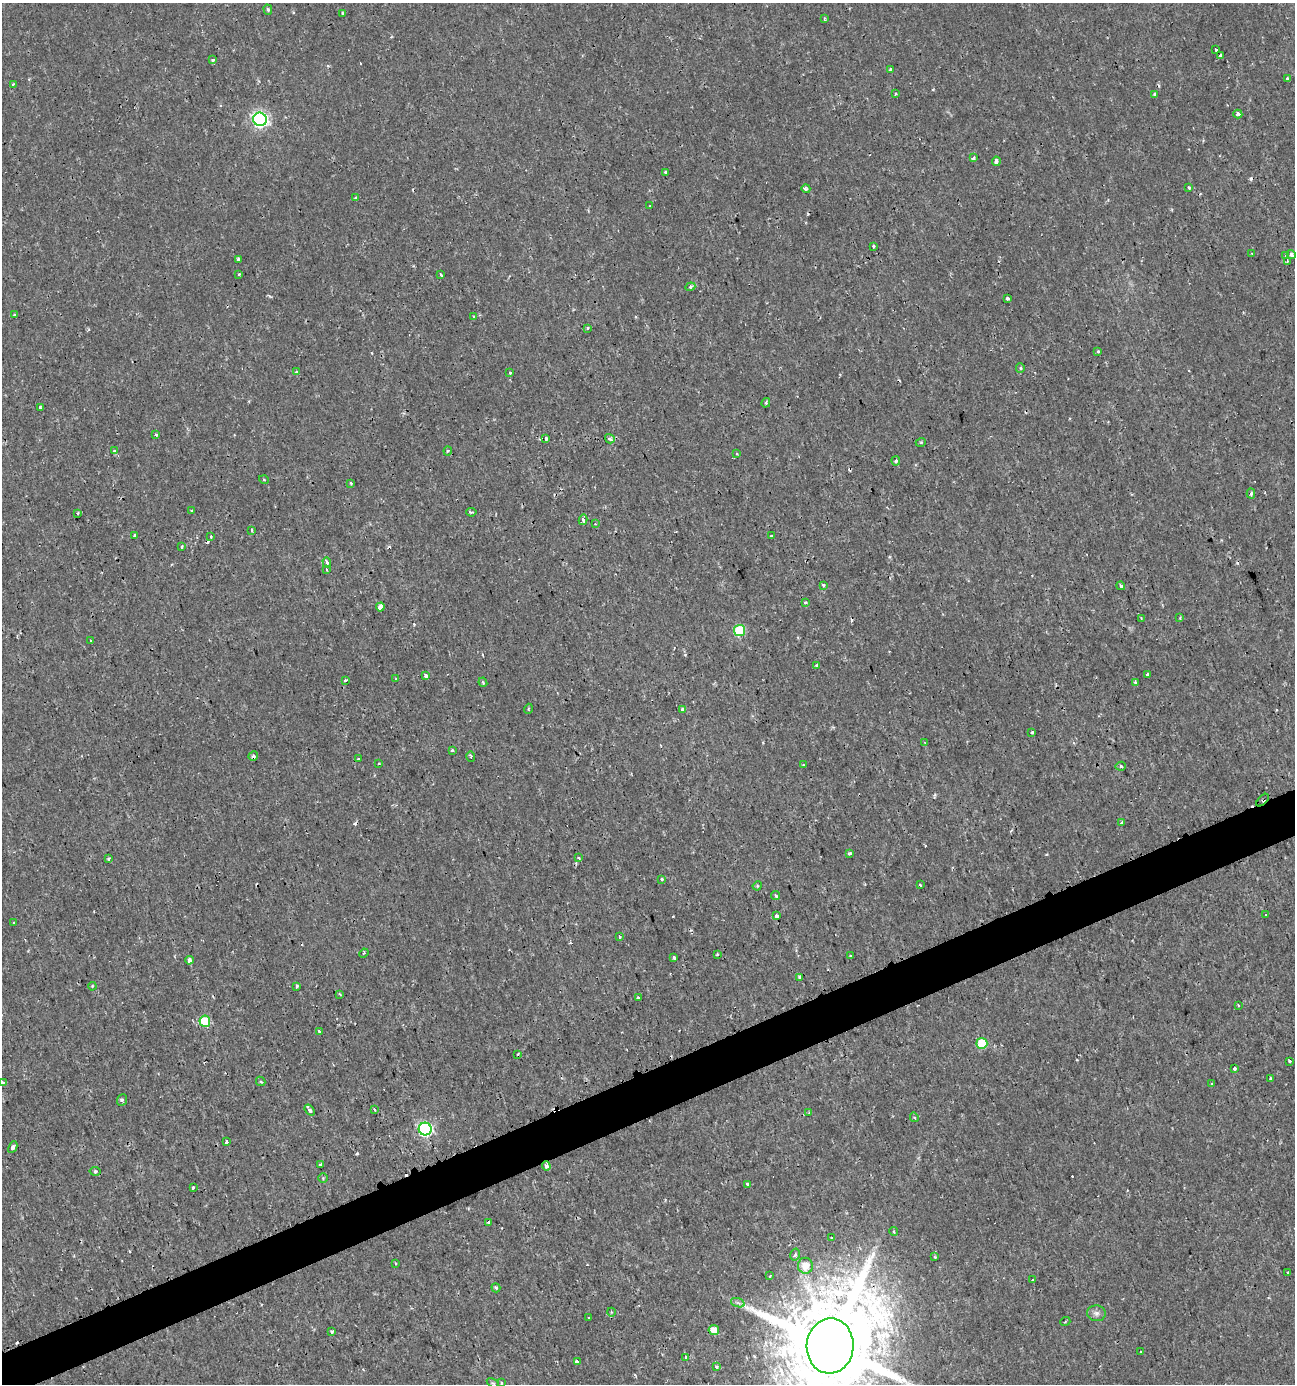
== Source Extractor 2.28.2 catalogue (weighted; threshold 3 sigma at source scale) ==
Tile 7 of 4 x 4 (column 3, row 2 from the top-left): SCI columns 2722-4014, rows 2772-4153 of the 5403 x 5550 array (HDU 1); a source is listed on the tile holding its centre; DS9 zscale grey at full resolution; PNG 1297 x 1386 px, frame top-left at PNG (2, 3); each listed source drawn as its Kron ellipse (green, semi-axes under 4 px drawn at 4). Shown black and unused: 3% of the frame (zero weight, under 2 of 3 exposures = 1% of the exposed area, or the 3 px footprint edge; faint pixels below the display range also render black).
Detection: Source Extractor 2.28.2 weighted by HDU 2 'WHT'; one run over the whole footprint, this tile lists its part. Background 0.00179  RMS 0.0012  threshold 0.00521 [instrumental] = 3 sigma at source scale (4.5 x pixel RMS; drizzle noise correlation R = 1.50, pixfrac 1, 0.0396/0.0396 arcsec/px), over >= 5 px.
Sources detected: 186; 25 cosmic-ray / hot-pixel residue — neither listed nor drawn; the other 161 listed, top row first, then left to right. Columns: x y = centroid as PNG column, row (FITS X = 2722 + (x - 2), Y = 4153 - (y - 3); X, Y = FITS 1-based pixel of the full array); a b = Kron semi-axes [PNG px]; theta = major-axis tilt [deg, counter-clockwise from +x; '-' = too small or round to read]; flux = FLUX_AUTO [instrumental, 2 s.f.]
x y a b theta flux
268 10 5 4 - 0.17
342 13 3 3 - 0.22
824 18 3 3 - 0.17
1216 49 3 2 - 0.19
1220 55 3 3 - 0.37
212 60 4 4 - 0.31
890 69 4 3 - 0.15
1287 78 3 3 - 0.38
13 84 3 3 - 0.17
895 94 3 2 - 0.099
1155 94 3 3 - 0.24
1238 114 4 3 - 0.53
260 119 7 6 - 35
973 158 4 3 - 0.59
996 161 5 3 - 0.48
665 172 4 3 - 0.14
1189 187 3 3 - 0.28
806 189 4 3 - 0.31
356 198 4 3 - 0.18
650 206 3 2 - 0.094
873 246 3 3 - 0.22
1252 253 4 2 - 0.11
1285 255 3 3 - 0.24
1291 255 5 3 - 0.93
238 259 3 3 - 0.23
1287 261 4 3 - 0.17
239 274 4 3 - 0.14
441 275 3 3 - 0.2
690 287 5 4 - 0.31
1007 298 3 3 - 0.35
14 314 4 3 - 0.14
474 316 4 3 - 0.2
588 328 3 3 - 0.19
1098 351 4 3 - 0.32
1020 368 5 4 - 0.19
297 372 4 4 - 0.26
510 373 3 3 - 0.2
766 403 5 3 - 0.15
40 407 4 3 - 0.21
156 434 3 3 - 0.5
546 438 4 3 - 0.9
610 439 5 4 - 0.28
921 442 5 3 - 0.13
114 451 4 3 - 0.26
448 451 4 4 - 0.13
737 454 3 3 - 0.17
896 461 5 4 - 0.31
264 480 5 3 - 0.11
351 483 3 2 - 0.12
1251 494 5 4 - 0.24
191 510 3 2 - 0.16
471 512 5 3 - 0.19
78 513 4 2 - 0.11
583 520 5 3 - 0.85
595 524 3 2 - 0.072
252 530 4 3 - 0.14
135 536 3 3 - 0.18
771 536 3 2 - 0.12
211 537 3 3 - 0.18
181 547 4 3 - 0.4
327 562 5 4 - 0.3
327 569 4 3 - 0.19
823 585 4 3 - 0.26
1121 586 4 3 - 0.21
805 602 3 3 - 0.25
380 607 4 4 - 1.3
1141 618 3 3 - 0.11
1180 618 4 3 - 0.12
739 630 6 5 - 7.7
91 641 3 3 - 0.18
817 666 4 4 - 0.24
1148 675 3 3 - 1
426 676 3 3 - 1.2
396 679 4 3 - 0.11
346 680 4 3 - 0.38
483 682 5 3 - 0.13
1136 682 4 3 - 0.22
528 709 5 3 - 0.12
683 710 4 3 - 0.75
1032 732 3 3 - 0.38
925 743 3 3 - 0.11
452 750 4 3 - 0.17
253 756 5 4 - 0.41
471 756 5 3 - 0.13
358 759 3 3 - 0.21
379 763 2 2 - 0.11
803 765 4 4 - 0.098
1121 766 5 4 - 0.26
1263 800 8 3 46 0.36
1122 822 3 3 - 0.22
850 854 3 3 - 0.3
579 857 4 3 - 0.54
109 859 3 3 - 0.26
662 879 4 3 - 0.19
920 885 3 2 - 0.19
757 886 5 4 - 0.14
775 896 4 3 - 0.25
1266 915 3 2 - 0.15
777 916 4 3 - 0.54
14 923 3 3 - 0.24
620 936 4 3 - 0.25
364 953 5 3 - 0.13
717 954 3 3 - 0.12
850 956 4 3 - 0.14
674 958 4 3 - 0.42
189 960 4 3 - 0.97
800 977 4 3 - 0.37
92 986 4 3 - 0.11
296 986 3 3 - 0.41
340 994 4 3 - 0.2
638 997 3 3 - 0.29
1238 1005 3 2 - 0.19
205 1021 5 5 - 5
319 1031 3 3 - 0.46
982 1043 5 5 - 3.8
518 1054 3 3 - 0.14
1289 1061 4 3 - 0.31
1234 1068 3 3 - 0.22
1270 1079 3 2 - 0.18
261 1081 5 3 - 0.16
3 1083 4 3 - 0.14
1212 1084 3 3 - 0.34
122 1100 6 5 - 0.23
310 1110 6 3 -52 0.43
374 1110 4 3 - 0.18
809 1113 3 3 - 0.13
914 1117 5 3 - 0.14
425 1129 6 6 - 23
226 1142 3 3 - 0.64
13 1147 6 4 63 0.34
320 1165 3 3 - 0.55
546 1166 5 3 - 0.82
95 1171 5 4 - 0.3
323 1178 5 5 - 0.14
747 1184 3 2 - 0.6
193 1187 3 3 - 0.38
489 1222 3 3 - 0.3
894 1231 4 3 - 0.15
831 1238 4 3 - 0.13
795 1255 6 4 75 0.24
935 1257 4 3 - 0.12
396 1263 3 2 - 0.13
805 1266 8 7 - 1.6
1288 1273 3 3 - 0.54
770 1276 3 2 - 0.13
1032 1280 3 3 - 0.19
496 1288 5 3 - 0.21
738 1303 7 4 -18 0.26
611 1312 4 3 - 0.098
1096 1313 9 8 - 0.51
589 1318 3 2 - 0.093
1065 1322 5 3 - 0.097
714 1330 5 5 - 1.6
332 1331 3 3 - 0.43
830 1346 27 23 86 2800
1141 1351 3 2 - 0.14
686 1357 3 3 - 0.24
577 1362 3 3 - 0.9
717 1367 3 3 - 0.49
493 1383 6 4 -31 0.19
501 1383 4 3 - 0.18
Overlapping masked pixels (flux is a lower limit): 5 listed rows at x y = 1291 255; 253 756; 1263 800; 546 1166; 830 1346
Isophote crosses this tile's border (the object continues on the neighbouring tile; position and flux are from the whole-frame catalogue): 1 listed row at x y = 830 1346